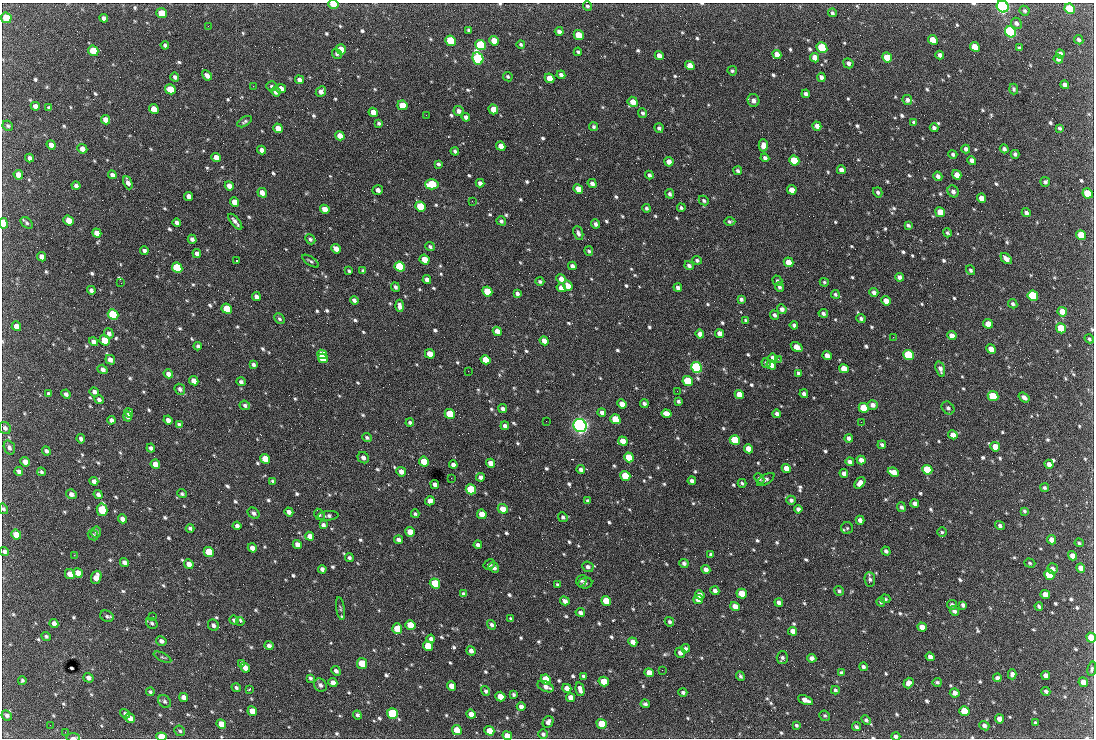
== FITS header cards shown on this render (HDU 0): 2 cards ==
NAXIS1  =                 1092 /fastest changing axis
NAXIS2  =                  736 /next to fastest changing axis

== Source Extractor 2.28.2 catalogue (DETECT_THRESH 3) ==
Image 1092 x 736 px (HDU 0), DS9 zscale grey, 1 PNG px = 1 image px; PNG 1096 x 740 px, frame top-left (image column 1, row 736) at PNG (2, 3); each listed source drawn as its Kron ellipse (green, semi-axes under 4 px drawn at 4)
Background 1990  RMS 41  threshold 124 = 3 sigma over >= 5 px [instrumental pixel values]
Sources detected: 849; of the 849, the 500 brightest by FLUX_AUTO listed and drawn (349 fainter detections omitted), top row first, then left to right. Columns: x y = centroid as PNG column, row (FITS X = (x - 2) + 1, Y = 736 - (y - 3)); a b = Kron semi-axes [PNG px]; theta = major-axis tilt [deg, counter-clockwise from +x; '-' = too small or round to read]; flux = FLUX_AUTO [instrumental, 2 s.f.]
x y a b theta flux
333 4 5 4 - 4.7e+04
587 6 5 4 - 5.0e+03
1003 6 6 5 - 1.1e+06
1070 9 5 5 - 1.5e+05
1025 11 5 4 - 5.6e+03
161 13 5 5 - 4.8e+04
832 13 4 4 - 5.5e+03
6 18 5 5 - 7.4e+04
104 18 4 4 - 1.0e+04
1016 23 6 5 - 9.4e+03
208 26 2 2 - 4.9e+03
468 30 4 3 - 4.9e+03
559 32 4 4 - 9.8e+03
1010 32 6 5 - 7.1e+05
579 35 5 4 - 5.8e+04
933 40 5 4 - 5.4e+04
1079 40 5 4 - 6.3e+03
451 41 5 5 - 1.6e+05
494 41 5 4 - 3.7e+04
521 44 4 4 - 4.8e+03
165 45 4 3 - 6.4e+03
480 45 5 5 - 2.6e+05
822 47 6 5 - 1.9e+05
975 47 5 4 - 5.6e+04
1019 48 4 3 - 5.8e+03
341 49 5 5 - 4.4e+04
93 51 5 5 - 7.6e+04
578 52 4 3 - 4.9e+03
337 54 5 4 - 5.3e+03
777 54 5 4 - 1.9e+04
1060 54 4 4 - 1.2e+04
659 55 4 4 - 1.5e+04
940 55 4 4 - 1.0e+04
887 57 5 4 - 8.8e+04
478 58 6 5 - 5.4e+05
815 58 5 4 - 2.5e+04
1058 59 5 4 - 9.1e+03
848 63 5 4 - 1.0e+04
690 65 5 4 - 3.0e+04
732 71 5 4 - 5.0e+03
207 75 5 4 - 1.1e+04
561 75 4 4 - 8.6e+03
175 77 4 4 - 7.4e+03
508 77 5 4 - 4.7e+03
821 77 4 4 - 9.8e+03
549 78 5 4 - 4.0e+04
299 80 4 4 - 1.1e+04
1065 85 4 4 - 1.1e+04
253 86 2 2 - 1.9e+04
272 86 5 5 - 5.1e+03
281 88 5 4 - 1.9e+04
170 89 5 5 - 6.1e+04
1014 89 5 4 - 5.4e+03
321 91 6 4 47 1.4e+04
276 92 5 4 - 1.3e+04
806 94 4 4 - 9.1e+03
907 100 5 4 - 8.8e+03
753 101 6 6 - 1.2e+04
633 102 5 5 - 3.0e+04
402 105 5 4 - 4.9e+04
35 106 5 4 - 1.4e+04
49 108 4 3 - 5.8e+03
154 109 5 4 - 3.7e+04
493 109 5 4 - 3.3e+04
459 111 5 4 - 1.2e+04
373 112 5 4 - 2.5e+04
643 113 5 4 - 6.2e+03
426 115 2 2 - 6.4e+03
466 117 4 3 - 1.0e+04
106 120 5 4 - 2.1e+04
245 122 8 4 31 5.9e+03
914 122 4 3 - 5.8e+03
379 123 4 3 - 5.1e+03
8 126 5 5 - 5.2e+03
817 126 5 4 - 1.6e+04
593 127 4 4 - 5.1e+03
278 128 5 4 - 2.6e+04
659 128 5 4 - 6.7e+03
934 128 4 4 - 8.1e+03
1060 128 4 3 - 4.9e+03
340 136 5 4 - 2.2e+04
51 145 5 4 - 1.5e+04
763 145 6 4 -90 1.6e+04
501 146 5 4 - 2.7e+04
82 149 5 4 - 1.7e+04
966 149 4 4 - 9.2e+03
1004 149 4 4 - 7.3e+03
262 150 4 4 - 1.2e+04
455 151 4 3 - 6.1e+03
953 154 4 4 - 6.6e+03
1015 154 4 4 - 7.4e+03
216 157 5 4 - 2.0e+04
30 158 4 4 - 1.1e+04
765 158 4 4 - 7.7e+03
972 160 5 4 - 1.3e+04
794 161 5 5 - 1.4e+05
669 162 5 4 - 1.8e+04
438 164 4 3 - 5.5e+03
841 170 4 4 - 1.3e+04
738 171 4 4 - 5.9e+03
18 175 5 4 - 2.0e+04
112 175 4 4 - 1.0e+04
649 175 4 3 - 7.2e+03
957 175 5 4 - 2.4e+04
938 176 5 4 - 1.1e+04
1045 182 5 5 - 6.7e+03
128 183 7 4 -67 1.3e+04
480 183 4 4 - 9.9e+03
592 183 5 4 - 9.8e+03
432 184 7 5 2 1.5e+05
76 186 4 4 - 7.3e+03
229 186 5 4 - 1.8e+04
578 189 5 4 - 3.1e+04
378 190 5 4 - 1.2e+04
792 190 5 4 - 3.1e+04
953 191 6 5 - 8.9e+03
878 192 5 4 - 7.2e+03
262 193 5 4 - 1.8e+04
1088 193 5 5 - 9.8e+04
670 194 5 4 - 6.4e+03
189 196 5 4 - 1.6e+04
981 198 5 4 - 2.5e+04
472 201 2 2 - 8.2e+03
704 201 5 4 - 5.2e+03
234 202 5 4 - 2.2e+04
421 206 5 5 - 1.4e+05
647 208 4 4 - 5.6e+03
681 208 4 4 - 5.1e+03
325 209 5 4 - 2.4e+04
940 212 5 4 - 5.4e+04
1026 213 4 4 - 8.1e+03
69 220 5 4 - 3.2e+04
501 221 5 4 - 6.0e+03
730 221 6 4 1 5.3e+03
235 222 10 3 -50 1.0e+04
3 223 5 4 - 8.3e+04
27 223 7 4 -42 5.9e+03
177 223 4 4 - 9.3e+03
595 224 4 3 - 7.4e+03
908 225 4 3 - 5.8e+03
97 233 5 4 - 1.8e+04
578 233 7 4 -69 9.0e+03
947 233 5 4 - 5.2e+03
1081 235 5 4 - 7.4e+04
192 239 4 4 - 9.2e+03
310 239 5 4 - 5.3e+03
430 247 5 4 - 5.9e+03
336 249 5 4 - 2.0e+04
144 251 4 4 - 8.9e+03
589 251 5 3 - 5.8e+03
197 254 4 4 - 1.2e+04
42 257 5 4 - 1.6e+04
424 259 5 4 - 5.3e+04
1006 259 6 4 -44 1.5e+04
697 260 5 4 - 6.0e+03
236 261 3 2 - 1.1e+05
310 261 9 3 -35 4.6e+03
789 262 5 4 - 3.9e+04
572 266 4 4 - 8.9e+03
689 266 5 4 - 7.8e+03
400 267 5 5 - 2.4e+05
177 268 5 5 - 2.0e+05
971 270 5 4 - 6.3e+03
349 271 4 3 - 4.8e+03
363 271 4 3 - 5.0e+03
899 277 4 4 - 9.9e+03
561 279 5 4 - 1.6e+04
427 280 4 4 - 1.2e+04
540 281 4 3 - 5.8e+03
777 281 5 4 - 5.8e+03
824 282 5 4 - 4.6e+03
121 283 2 2 - 9.0e+03
568 286 5 4 - 2.7e+04
395 287 5 4 - 6.9e+03
678 287 4 4 - 9.4e+03
779 287 5 4 - 6.5e+03
561 288 5 4 - 2.4e+04
91 290 4 4 - 7.4e+03
487 291 5 4 - 8.0e+04
874 292 4 4 - 1.1e+04
517 293 4 4 - 8.0e+03
835 294 4 4 - 5.0e+03
256 296 4 4 - 1.1e+04
1033 296 5 5 - 2.4e+05
741 299 4 4 - 6.7e+03
354 300 4 4 - 8.1e+03
886 301 5 4 - 2.5e+04
1013 304 5 4 - 6.2e+03
399 306 6 3 -87 1.1e+04
227 309 5 4 - 8.5e+04
782 309 5 4 - 1.1e+04
1062 312 5 4 - 4.1e+04
823 313 5 4 - 6.6e+03
113 314 5 5 - 2.9e+05
775 315 5 4 - 7.3e+03
861 318 4 4 - 7.0e+03
279 319 6 4 -45 5.3e+03
746 320 4 4 - 5.4e+03
988 324 5 4 - 3.3e+04
794 325 4 4 - 6.3e+03
16 326 5 4 - 2.6e+04
1061 328 5 5 - 8.9e+04
497 331 5 4 - 1.7e+04
109 333 5 4 - 8.4e+03
719 333 4 4 - 1.5e+04
700 334 4 4 - 1.6e+04
952 336 5 4 - 2.3e+04
893 337 2 2 - 1.5e+04
1089 339 5 4 - 4.7e+03
105 340 5 5 - 1.1e+05
544 341 5 4 - 1.9e+04
93 342 5 4 - 9.8e+03
198 346 4 4 - 5.9e+03
797 347 6 4 -35 3.4e+04
991 349 5 4 - 3.4e+04
322 354 5 4 - 6.6e+04
430 354 5 4 - 3.6e+04
908 355 5 5 - 2.6e+05
827 356 5 4 - 2.2e+04
323 358 5 4 - 7.2e+04
773 358 5 4 - 1.3e+04
778 359 2 2 - 1.2e+04
110 360 5 4 - 1.4e+04
485 360 5 4 - 4.3e+04
766 363 5 4 - 6.0e+03
254 365 4 3 - 6.7e+03
771 365 5 4 - 2.5e+04
696 367 5 5 - 6.2e+05
103 369 5 4 - 9.9e+03
844 369 5 4 - 3.2e+04
940 369 8 4 -74 1.1e+04
468 371 2 2 - 5.8e+03
799 373 4 3 - 7.1e+03
168 374 5 4 - 1.6e+04
194 381 5 4 - 2.0e+04
688 381 5 4 - 1.6e+05
241 382 4 4 - 7.1e+03
180 389 6 5 - 7.7e+03
677 391 2 2 - 5.9e+03
94 392 5 4 - 8.9e+03
49 394 4 3 - 6.1e+03
66 394 5 4 - 7.9e+03
739 394 5 4 - 3.5e+04
804 394 4 4 - 1.0e+04
993 396 5 5 - 9.4e+04
1024 397 6 3 -37 1.1e+04
99 399 5 4 - 7.8e+03
678 401 4 3 - 5.7e+03
622 404 5 4 - 2.2e+04
644 404 4 3 - 7.3e+03
245 405 5 4 - 7.2e+03
873 405 5 4 - 1.2e+04
864 408 5 4 - 9.1e+04
948 408 7 5 -45 8.8e+03
503 409 4 4 - 1.0e+04
129 413 5 4 - 1.2e+04
602 413 4 4 - 9.0e+03
450 414 5 4 - 1.2e+05
666 414 5 4 - 3.1e+04
777 414 4 4 - 9.5e+03
128 417 5 4 - 6.2e+03
615 419 5 4 - 1.0e+05
111 420 4 4 - 9.4e+03
168 420 4 4 - 1.1e+04
546 421 2 2 - 6.2e+03
410 422 4 3 - 6.5e+03
861 422 2 2 - 7.3e+03
179 425 4 3 - 6.6e+03
505 426 4 3 - 8.1e+03
580 426 7 6 - 1.4e+06
5 428 6 5 - 8.2e+03
953 435 5 4 - 2.0e+04
367 437 5 4 - 5.9e+03
849 438 4 3 - 8.4e+03
81 439 5 3 - 9.0e+03
735 440 5 4 - 1.5e+05
623 441 5 4 - 2.8e+04
882 445 4 3 - 6.1e+03
9 447 7 5 -73 8.9e+03
995 447 5 4 - 4.1e+04
151 448 4 3 - 8.8e+03
748 449 5 4 - 3.5e+04
46 451 5 4 - 7.1e+03
629 457 5 4 - 1.2e+05
363 458 6 5 - 1.1e+04
265 459 5 4 - 4.2e+04
861 460 4 4 - 1.6e+04
424 461 5 4 - 5.6e+04
25 462 5 4 - 1.9e+04
850 462 4 4 - 1.3e+04
490 463 5 4 - 1.9e+04
155 464 5 4 - 2.4e+04
1049 464 5 4 - 1.4e+04
453 465 4 4 - 1.1e+04
786 468 5 4 - 2.9e+04
581 469 4 4 - 9.9e+03
927 470 5 5 - 1.5e+05
19 472 4 4 - 1.0e+04
41 472 4 4 - 5.2e+03
401 472 5 4 - 1.7e+04
893 472 6 4 -24 2.4e+04
844 473 4 4 - 1.2e+04
625 476 5 4 - 8.9e+04
481 477 4 4 - 1.1e+04
451 478 2 2 - 5.4e+03
759 478 6 4 -44 5.6e+03
766 479 10 5 32 7.2e+03
94 481 4 4 - 9.7e+03
273 481 4 3 - 4.7e+03
692 481 4 4 - 1.0e+04
742 483 4 3 - 4.6e+03
860 483 6 4 51 1.6e+04
435 484 4 4 - 1.2e+04
1045 488 4 3 - 5.4e+03
471 489 5 5 - 1.7e+05
71 494 5 4 - 1.1e+04
182 494 5 4 - 5.0e+03
98 495 5 4 - 9.2e+03
791 500 4 4 - 7.8e+03
430 501 5 4 - 1.6e+04
588 501 4 4 - 7.1e+03
915 503 4 4 - 9.6e+03
901 507 5 4 - 7.4e+03
3 509 5 4 - 6.1e+03
503 509 5 4 - 3.0e+04
798 509 4 4 - 9.1e+03
102 510 6 5 - 1.6e+05
1024 511 4 3 - 4.9e+03
289 512 4 4 - 1.2e+04
253 513 6 5 - 7.9e+03
319 514 6 5 - 4.6e+03
415 514 4 3 - 4.6e+03
482 514 5 4 - 3.0e+04
328 516 10 5 5 8.5e+03
563 517 5 4 - 6.3e+03
122 519 5 4 - 1.4e+04
860 520 4 4 - 1.3e+04
323 525 4 3 - 7.8e+03
237 526 4 4 - 1.2e+04
1000 526 5 4 - 7.5e+03
190 528 4 3 - 6.8e+03
847 528 6 6 - 4.7e+03
96 532 5 5 - 6.5e+03
410 532 5 4 - 4.6e+04
942 532 5 4 - 4.6e+03
16 535 5 4 - 4.2e+04
93 535 6 5 - 5.2e+03
310 536 5 4 - 2.0e+04
399 540 4 4 - 1.1e+04
1051 540 5 4 - 1.7e+04
1079 543 4 3 - 4.8e+03
297 545 5 4 - 1.6e+04
478 545 4 4 - 8.9e+03
252 548 5 4 - 1.7e+04
4 551 5 4 - 7.1e+03
886 551 5 4 - 6.8e+03
209 552 5 4 - 8.3e+04
74 555 3 2 - 4.8e+03
711 555 4 3 - 8.7e+03
1073 556 5 4 - 2.1e+04
349 558 4 4 - 6.1e+03
124 562 4 4 - 9.5e+03
684 563 5 4 - 7.4e+03
1030 563 6 4 -19 5.0e+03
189 564 5 4 - 2.3e+04
489 564 6 4 31 5.9e+03
494 567 6 4 -36 1.2e+04
588 567 6 5 - 9.1e+03
1081 568 5 4 - 1.7e+04
322 569 4 4 - 9.7e+03
706 569 4 4 - 1.2e+04
1053 569 5 5 - 1.1e+04
78 573 5 4 - 2.4e+04
70 574 5 4 - 2.7e+04
1049 575 5 5 - 1.2e+05
96 577 7 5 71 2.8e+04
870 579 7 5 -84 7.1e+03
582 581 6 5 - 5.1e+03
435 583 5 5 - 1.2e+05
585 583 7 5 8 7.7e+03
557 585 4 3 - 4.7e+03
715 591 4 4 - 9.6e+03
839 591 5 4 - 5.8e+03
464 594 4 4 - 6.9e+03
742 594 5 4 - 6.2e+04
1045 594 5 4 - 2.4e+04
700 595 5 4 - 1.7e+04
698 599 5 4 - 2.2e+04
885 599 5 4 - 4.7e+03
565 601 5 4 - 1.3e+04
606 601 5 4 - 7.4e+04
779 602 4 4 - 1.0e+04
881 602 5 4 - 4.8e+03
952 605 5 4 - 7.4e+03
963 605 4 3 - 7.6e+03
735 606 5 4 - 2.3e+04
1039 606 4 3 - 5.6e+03
340 608 11 4 -81 6.6e+03
954 611 5 4 - 7.2e+03
580 612 4 4 - 8.6e+03
107 616 7 5 -25 6.6e+03
153 616 2 2 - 1.0e+04
511 619 4 3 - 5.5e+03
234 620 4 4 - 6.0e+03
240 621 4 3 - 8.5e+03
669 622 5 4 - 6.1e+03
54 623 4 4 - 1.2e+04
152 623 6 5 - 6.0e+03
213 625 6 5 - 8.6e+03
410 625 5 4 - 5.7e+04
491 625 5 4 - 6.9e+03
922 627 5 4 - 1.9e+04
397 629 5 5 - 5.1e+04
793 631 4 4 - 1.9e+04
46 636 5 4 - 5.2e+03
1091 638 5 4 - 4.5e+04
431 639 4 4 - 8.9e+03
161 641 5 4 - 9.0e+03
633 642 5 4 - 1.8e+04
269 646 4 4 - 1.1e+04
428 646 5 4 - 9.4e+04
686 648 4 4 - 5.8e+03
471 651 5 4 - 1.2e+04
680 653 5 5 - 1.2e+04
163 657 9 4 -27 5.1e+03
782 657 6 5 - 7.7e+03
930 657 4 4 - 1.2e+04
812 658 4 4 - 1.1e+04
241 663 4 4 - 5.3e+03
362 664 5 5 - 8.4e+04
863 667 4 4 - 6.5e+03
245 668 5 4 - 2.0e+04
1092 669 7 3 79 5.1e+03
662 670 2 2 - 6.3e+03
336 671 5 4 - 8.3e+03
649 673 5 4 - 2.3e+04
841 673 4 3 - 5.9e+03
1012 674 5 4 - 9.8e+03
1046 675 5 4 - 1.4e+04
583 676 4 3 - 5.0e+03
740 676 5 3 - 5.4e+03
88 678 5 4 - 1.0e+04
310 678 4 3 - 5.3e+03
997 678 4 4 - 9.3e+03
546 679 5 5 - 1.1e+05
22 681 4 3 - 5.1e+03
604 682 5 4 - 5.7e+04
937 682 5 4 - 5.3e+03
1083 682 5 4 - 2.8e+04
333 683 5 4 - 1.8e+04
908 683 5 4 - 1.2e+04
320 685 7 6 - 9.3e+03
452 686 5 4 - 2.9e+04
546 687 9 5 -24 1.4e+04
236 688 4 4 - 5.6e+03
567 688 4 4 - 2.0e+04
250 689 3 2 - 4.6e+03
580 689 7 4 -75 1.4e+04
835 690 4 4 - 5.0e+03
485 691 5 4 - 5.5e+03
1046 691 4 3 - 6.7e+03
150 692 4 4 - 5.0e+03
683 692 4 4 - 7.1e+03
955 693 5 4 - 1.3e+04
514 694 4 3 - 5.4e+03
183 697 5 4 - 1.4e+04
500 697 5 4 - 4.2e+04
570 697 5 4 - 2.1e+04
805 700 8 4 -24 2.1e+04
165 701 7 5 -45 5.9e+03
645 704 4 3 - 5.7e+03
521 706 4 4 - 1.3e+04
252 711 5 4 - 3.8e+04
964 711 5 4 - 7.3e+04
125 714 5 4 - 6.7e+03
392 714 6 5 - 3.0e+05
471 714 5 4 - 2.0e+04
7 715 5 4 - 7.3e+03
357 715 4 3 - 7.3e+03
825 716 5 5 - 4.8e+03
130 718 5 4 - 1.5e+04
999 719 5 4 - 1.6e+04
866 720 5 4 - 6.1e+03
548 722 6 5 - 1.0e+04
1035 723 4 3 - 5.0e+03
221 724 5 4 - 2.7e+04
602 724 5 5 - 8.4e+04
50 725 3 2 - 4.7e+03
796 725 4 3 - 4.7e+03
984 726 5 4 - 1.1e+04
856 727 4 4 - 6.3e+03
457 730 5 4 - 4.7e+04
180 731 6 5 - 5.0e+03
489 731 5 4 - 4.1e+04
65 732 2 2 - 1.0e+04
543 734 5 4 - 6.5e+03
507 736 5 4 - 2.8e+04
896 736 4 4 - 7.5e+03
161 737 5 4 - 7.8e+04
73 738 7 2 1 5.4e+03
At the frame edge (FLAGS 8, measured only in part): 11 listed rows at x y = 333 4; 1003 6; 3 223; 3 509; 4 551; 1091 638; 1092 669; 507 736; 896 736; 161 737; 73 738
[349 fainter detections neither listed nor drawn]